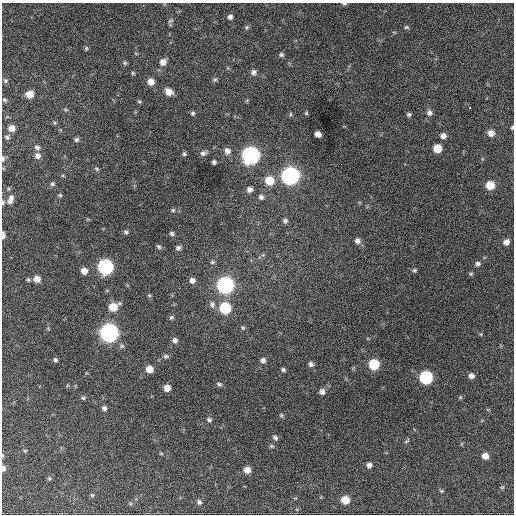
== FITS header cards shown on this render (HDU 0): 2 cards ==
NAXIS1  =                  512 / Axis length
NAXIS2  =                  512 / Axis length

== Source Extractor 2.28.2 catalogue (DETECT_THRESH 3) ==
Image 512 x 512 px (HDU 0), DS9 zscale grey, 1 PNG px = 1 image px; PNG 516 x 516 px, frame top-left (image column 1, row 512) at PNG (2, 3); no overlay
Background 767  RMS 28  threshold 83.1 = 3 sigma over >= 5 px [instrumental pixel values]
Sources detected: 113; all 113 listed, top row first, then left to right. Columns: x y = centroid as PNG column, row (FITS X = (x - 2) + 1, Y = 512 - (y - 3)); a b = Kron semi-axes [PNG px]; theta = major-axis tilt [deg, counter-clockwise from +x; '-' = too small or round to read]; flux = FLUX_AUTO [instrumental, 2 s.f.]
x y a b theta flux
344 4 6 3 -3 2900
230 17 5 5 - 6500
170 21 8 5 19 3600
246 27 6 5 - 3200
406 27 7 5 -12 3200
86 48 6 4 71 2600
281 55 6 5 - 3800
163 62 8 7 - 12000
125 63 6 5 - 3000
254 72 7 7 - 6600
133 73 5 4 - 2400
215 80 7 5 3 3300
5 81 5 5 - 3100
151 82 7 6 - 16000
169 92 8 6 -33 16000
30 94 6 6 - 21000
4 100 6 4 -41 2500
139 102 6 5 - 2700
469 107 3 2 - 2600
65 110 7 3 -19 2200
193 113 5 5 - 3600
306 113 5 5 - 2400
429 113 8 7 - 7100
290 114 6 4 89 2300
409 114 6 5 - 3600
512 127 5 3 - 2300
12 128 6 6 - 15000
491 133 7 6 - 13000
318 134 6 5 - 12000
443 136 6 6 - 9600
7 137 7 5 -29 3900
77 140 6 6 - 4300
37 147 7 6 - 5400
437 148 6 6 - 34000
227 151 8 7 - 9900
203 153 9 6 20 6200
184 154 6 5 - 3600
251 155 8 8 - 760000
37 156 7 7 - 9000
3 159 8 4 89 4200
214 162 4 4 - 4500
97 169 7 4 -27 3100
290 176 8 8 - 780000
269 181 8 8 - 40000
52 184 6 6 - 3600
490 185 7 7 - 37000
250 189 7 6 - 8300
60 195 5 5 - 2600
261 197 7 6 - 5400
11 199 13 7 69 10000
3 202 6 3 87 3600
173 210 6 5 - 3300
285 221 6 5 - 5000
126 232 5 5 - 4100
172 233 6 5 - 4200
3 235 6 3 -88 9900
357 241 7 7 - 7700
506 242 7 6 - 9800
159 247 6 4 -44 3600
178 248 6 5 - 5500
212 262 6 5 - 2900
477 264 7 6 - 5300
105 267 8 7 - 400000
414 270 5 5 - 3300
84 271 6 6 - 14000
471 274 6 5 - 2700
37 279 7 6 - 13000
28 280 5 5 - 2600
192 280 7 6 - 8000
225 285 8 8 - 620000
149 295 5 5 - 2400
212 304 10 8 -80 7800
113 307 8 6 27 36000
225 308 7 7 - 110000
171 317 7 5 37 3300
48 328 6 4 -56 2100
243 328 6 5 - 3000
109 333 8 8 - 920000
175 340 6 6 - 6800
122 346 7 5 -13 3900
166 356 7 6 - 4300
55 360 5 5 - 4000
263 360 7 6 - 7100
311 364 6 6 - 5800
374 364 7 7 - 81000
149 369 6 6 - 20000
283 370 5 4 - 3800
471 376 6 5 - 8400
426 377 7 7 - 230000
219 384 7 5 -26 4200
167 388 6 6 - 15000
322 391 7 7 - 7900
460 397 5 5 - 2300
83 398 5 4 - 3000
104 408 6 6 - 5600
281 415 6 4 -75 2900
209 420 6 6 - 4500
275 438 7 5 -35 4600
407 441 9 4 38 3200
271 446 7 5 -26 3000
25 451 5 4 - 2100
161 453 6 3 0 1900
3 456 6 3 82 2100
485 456 6 6 - 15000
369 465 6 6 - 8200
3 468 6 4 -89 6200
247 470 6 6 - 16000
49 478 6 5 - 3200
502 487 6 5 - 2900
441 491 6 4 -21 2400
92 495 5 5 - 2400
345 500 7 6 - 33000
199 502 7 6 - 5200
At the frame edge (FLAGS 8, measured only in part): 7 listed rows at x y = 344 4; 512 127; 3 159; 3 202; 3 235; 3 456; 3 468